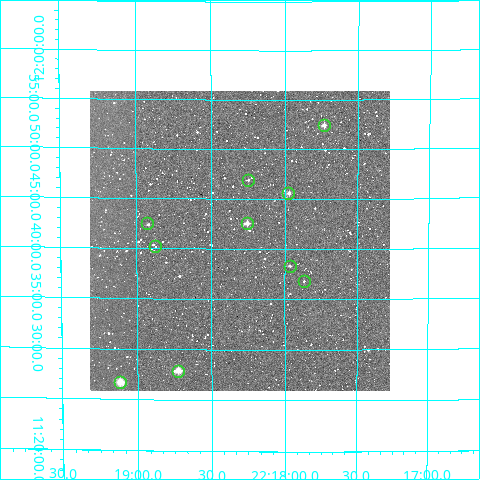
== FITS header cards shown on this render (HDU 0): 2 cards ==
NAXIS1  =                  300
NAXIS2  =                  300

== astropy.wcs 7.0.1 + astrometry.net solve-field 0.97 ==
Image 300 x 300 px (HDU 0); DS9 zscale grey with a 90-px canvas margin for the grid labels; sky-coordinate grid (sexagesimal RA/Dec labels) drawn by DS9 from the SOLVED WCS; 10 Tycho-2 reference stars matched to detected sources circled (green)
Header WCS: RA---TAN/DEC--TAN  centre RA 22:18:18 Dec +11:41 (334.58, +11.68 deg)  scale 6 arcsec/px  FOV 30.0' x 30.0'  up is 0 deg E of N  parity normal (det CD < 0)
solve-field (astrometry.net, Tycho-2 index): VERIFIED the header's WCS against the Tycho-2 star catalogue (10 matches, 0 conflicts) and refined it, rather than solving blind
Solved WCS: RA---TAN-SIP/DEC--TAN-SIP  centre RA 22:18:18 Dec +11:41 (334.58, +11.68 deg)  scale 5.98 arcsec/px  FOV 29.9' x 30.0'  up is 0 deg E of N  parity normal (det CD < 0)
The solver's refit moves the header's centre by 3.8 arcsec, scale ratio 0.9962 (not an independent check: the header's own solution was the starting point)
Tycho-2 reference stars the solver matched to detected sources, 10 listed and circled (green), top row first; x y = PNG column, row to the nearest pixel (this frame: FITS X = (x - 90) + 1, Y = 300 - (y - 91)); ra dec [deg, ICRS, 3 dp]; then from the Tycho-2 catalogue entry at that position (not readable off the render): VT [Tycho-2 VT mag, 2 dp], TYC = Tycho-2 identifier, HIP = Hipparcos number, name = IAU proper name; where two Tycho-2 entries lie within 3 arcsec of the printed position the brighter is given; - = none
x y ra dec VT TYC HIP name
324 125 334.432 +11.873 10.17 1145-1378-1 - -
248 180 334.562 +11.782 11.44 1145-387-1 - -
288 193 334.494 +11.760 11.18 1145-959-1 - -
147 223 334.732 +11.708 11.77 1145-243-1 - -
247 223 334.564 +11.710 9.91 1145-271-1 - -
155 246 334.719 +11.670 12.75 1145-321-1 - -
290 266 334.491 +11.639 11.84 1145-1251-1 - -
304 281 334.467 +11.613 12.44 1145-1286-1 - -
178 371 334.681 +11.465 8.76 1145-140-1 - -
120 382 334.779 +11.445 10.19 1145-154-1 - -